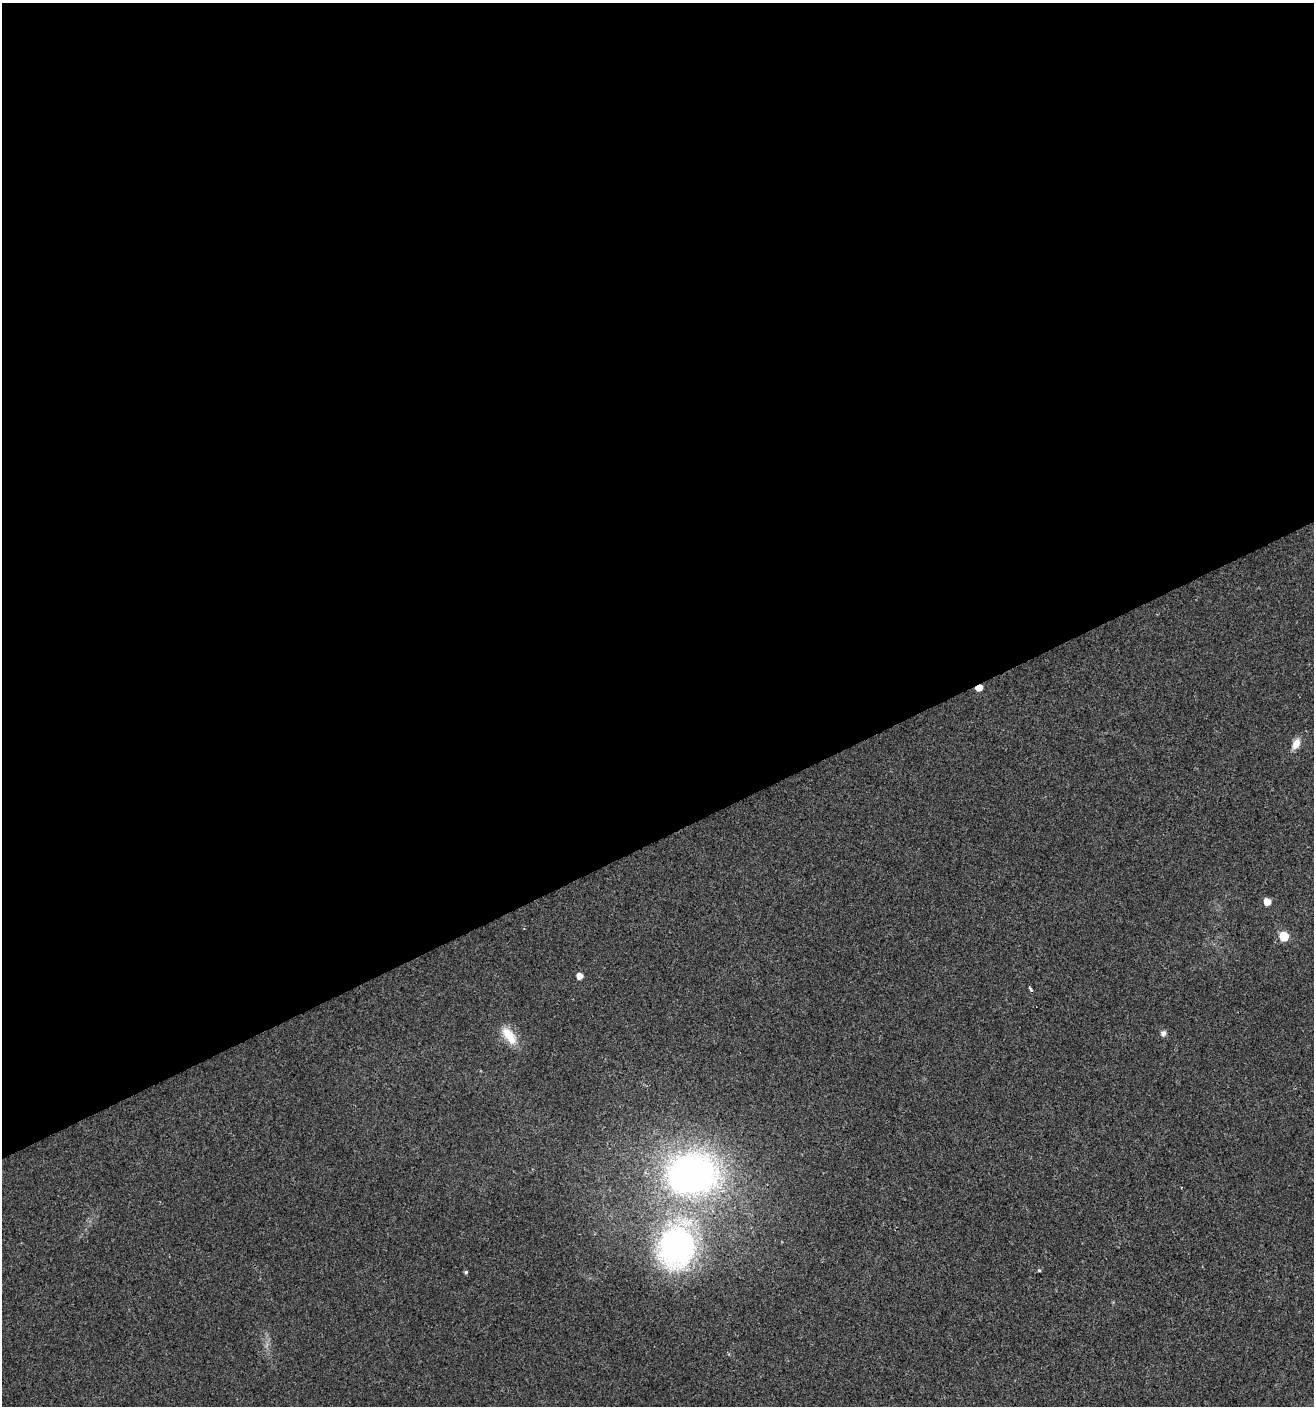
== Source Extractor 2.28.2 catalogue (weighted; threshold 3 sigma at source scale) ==
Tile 2 of 4 x 4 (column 2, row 1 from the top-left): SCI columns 1454-2765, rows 4214-5617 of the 5474 x 5618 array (HDU 1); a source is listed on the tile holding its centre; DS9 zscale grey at full resolution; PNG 1316 x 1408 px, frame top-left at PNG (2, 3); no overlay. Shown black and unused: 60% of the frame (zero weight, under 2 of 3 exposures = <1% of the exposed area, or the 3 px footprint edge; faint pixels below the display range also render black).
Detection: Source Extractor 2.28.2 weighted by HDU 2 'WHT'; one run over the whole footprint, this tile lists its part. Background 0.0185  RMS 0.0053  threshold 0.0238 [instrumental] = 3 sigma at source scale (4.5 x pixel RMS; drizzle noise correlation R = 1.50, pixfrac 1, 0.0396/0.0396 arcsec/px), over >= 5 px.
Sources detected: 13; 1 inside a brighter object's white glare — not listed; the other 12 listed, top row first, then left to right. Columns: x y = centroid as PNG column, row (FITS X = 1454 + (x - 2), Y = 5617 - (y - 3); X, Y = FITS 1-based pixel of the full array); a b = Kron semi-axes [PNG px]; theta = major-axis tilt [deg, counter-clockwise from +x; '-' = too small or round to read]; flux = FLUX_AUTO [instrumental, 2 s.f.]
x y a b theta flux
979 688 5 4 - 6.4
1296 744 13 8 63 4.7
1267 901 5 5 - 6.3
1284 936 6 6 - 22
579 976 5 5 - 4
1030 989 5 3 - 0.93
1163 1033 5 5 - 2.5
509 1036 25 12 -54 11
693 1173 59 44 -29 190
677 1246 59 46 79 130
1039 1270 4 4 - 0.55
466 1272 4 4 - 0.82
Overlapping masked pixels (flux is a lower limit): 1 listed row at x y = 979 688